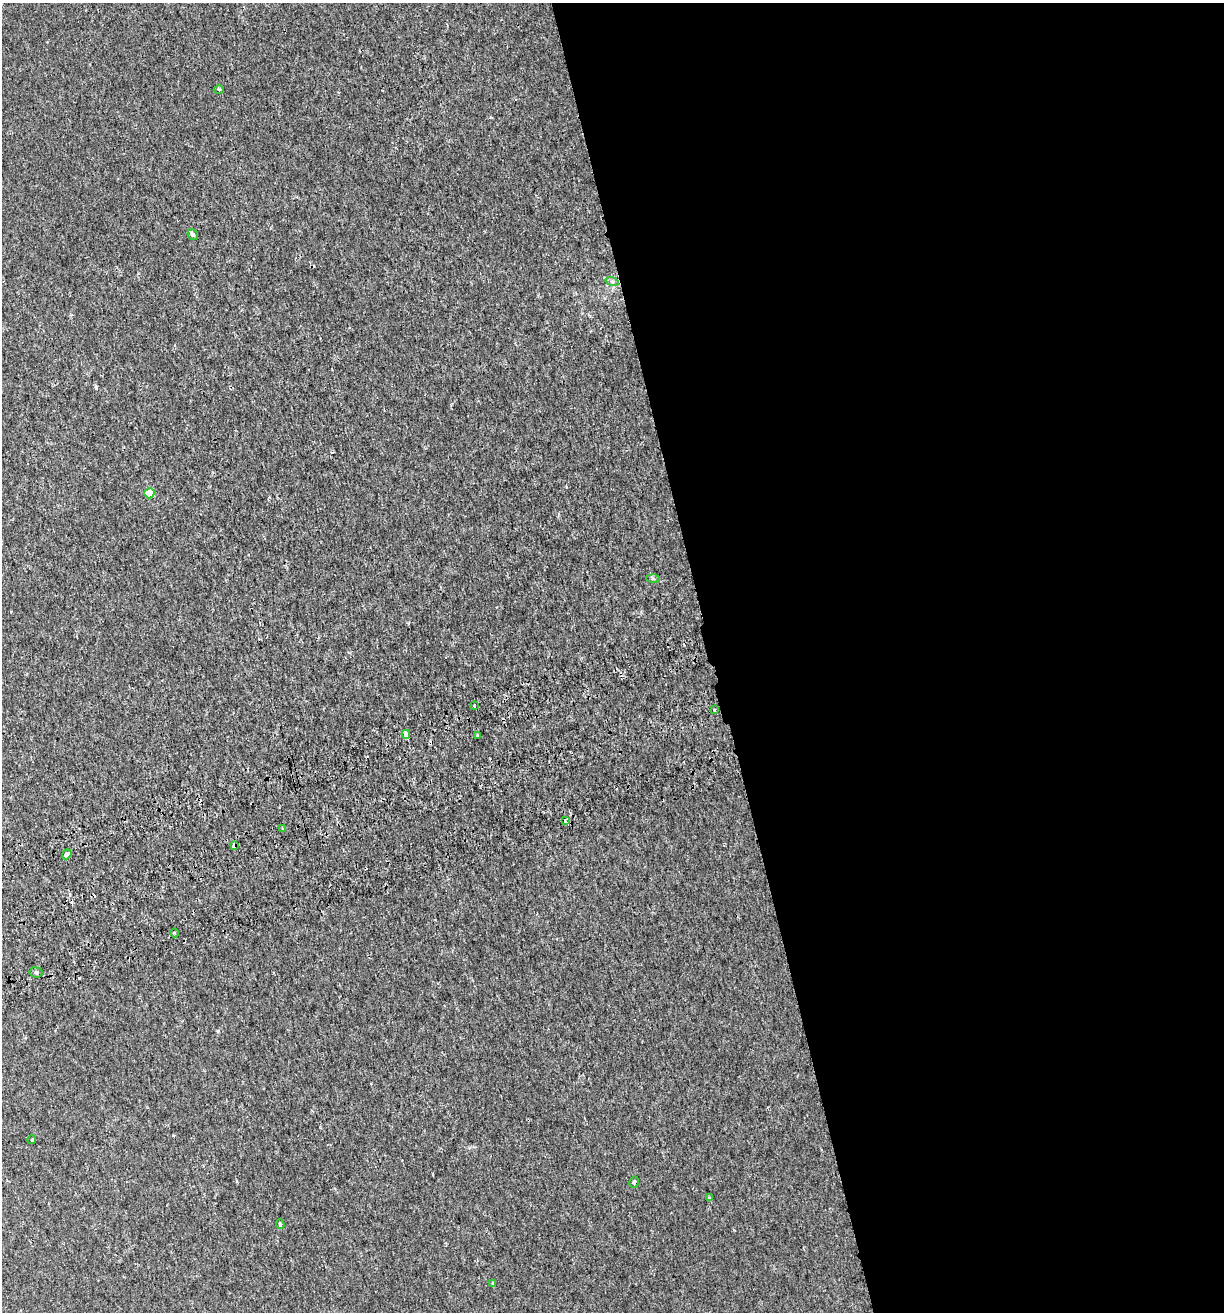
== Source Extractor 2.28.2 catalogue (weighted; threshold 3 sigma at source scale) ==
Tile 8 of 4 x 4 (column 4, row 2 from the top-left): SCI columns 3788-5009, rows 2678-3987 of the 5082 x 5355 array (HDU 1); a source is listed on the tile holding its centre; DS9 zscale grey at full resolution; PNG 1226 x 1314 px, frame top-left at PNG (2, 3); each listed source drawn as its Kron ellipse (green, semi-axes under 4 px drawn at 4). Shown black and unused: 42% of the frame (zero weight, under 2 of 3 exposures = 3% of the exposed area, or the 3 px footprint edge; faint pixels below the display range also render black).
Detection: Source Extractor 2.28.2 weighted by HDU 2 'WHT'; one run over the whole footprint, this tile lists its part. Background 0.00256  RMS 0.0025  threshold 0.0111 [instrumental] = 3 sigma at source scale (4.5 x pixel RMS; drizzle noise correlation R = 1.50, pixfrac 1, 0.0396/0.0396 arcsec/px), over >= 5 px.
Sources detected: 26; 6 cosmic-ray / hot-pixel residue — neither listed nor drawn; the other 20 listed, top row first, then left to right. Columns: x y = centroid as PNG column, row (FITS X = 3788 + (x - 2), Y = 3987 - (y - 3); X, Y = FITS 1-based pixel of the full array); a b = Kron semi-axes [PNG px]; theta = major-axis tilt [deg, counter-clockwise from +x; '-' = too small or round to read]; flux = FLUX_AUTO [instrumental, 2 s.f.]
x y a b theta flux
219 89 5 3 - 0.29
193 234 5 5 - 0.5
612 281 7 4 -19 0.45
149 493 5 5 - 4.6
653 578 6 4 -1 0.38
474 706 4 3 - 0.34
714 710 3 2 - 0.29
406 734 4 4 - 5.9
478 736 4 4 - 2.1
565 821 4 3 - 3.5
283 829 3 3 - 0.3
234 846 4 4 - 1.8
67 854 5 4 - 1.5
175 933 4 3 - 0.25
36 972 6 5 - 0.63
32 1139 4 3 - 0.34
634 1182 6 4 76 0.53
710 1198 4 3 - 0.39
280 1224 5 3 - 0.42
493 1283 4 3 - 0.33
Overlapping masked pixels (flux is a lower limit): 2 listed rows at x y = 406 734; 234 846
Unlisted compact peaks at least as high as the median listed source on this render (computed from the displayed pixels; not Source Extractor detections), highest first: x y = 96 387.